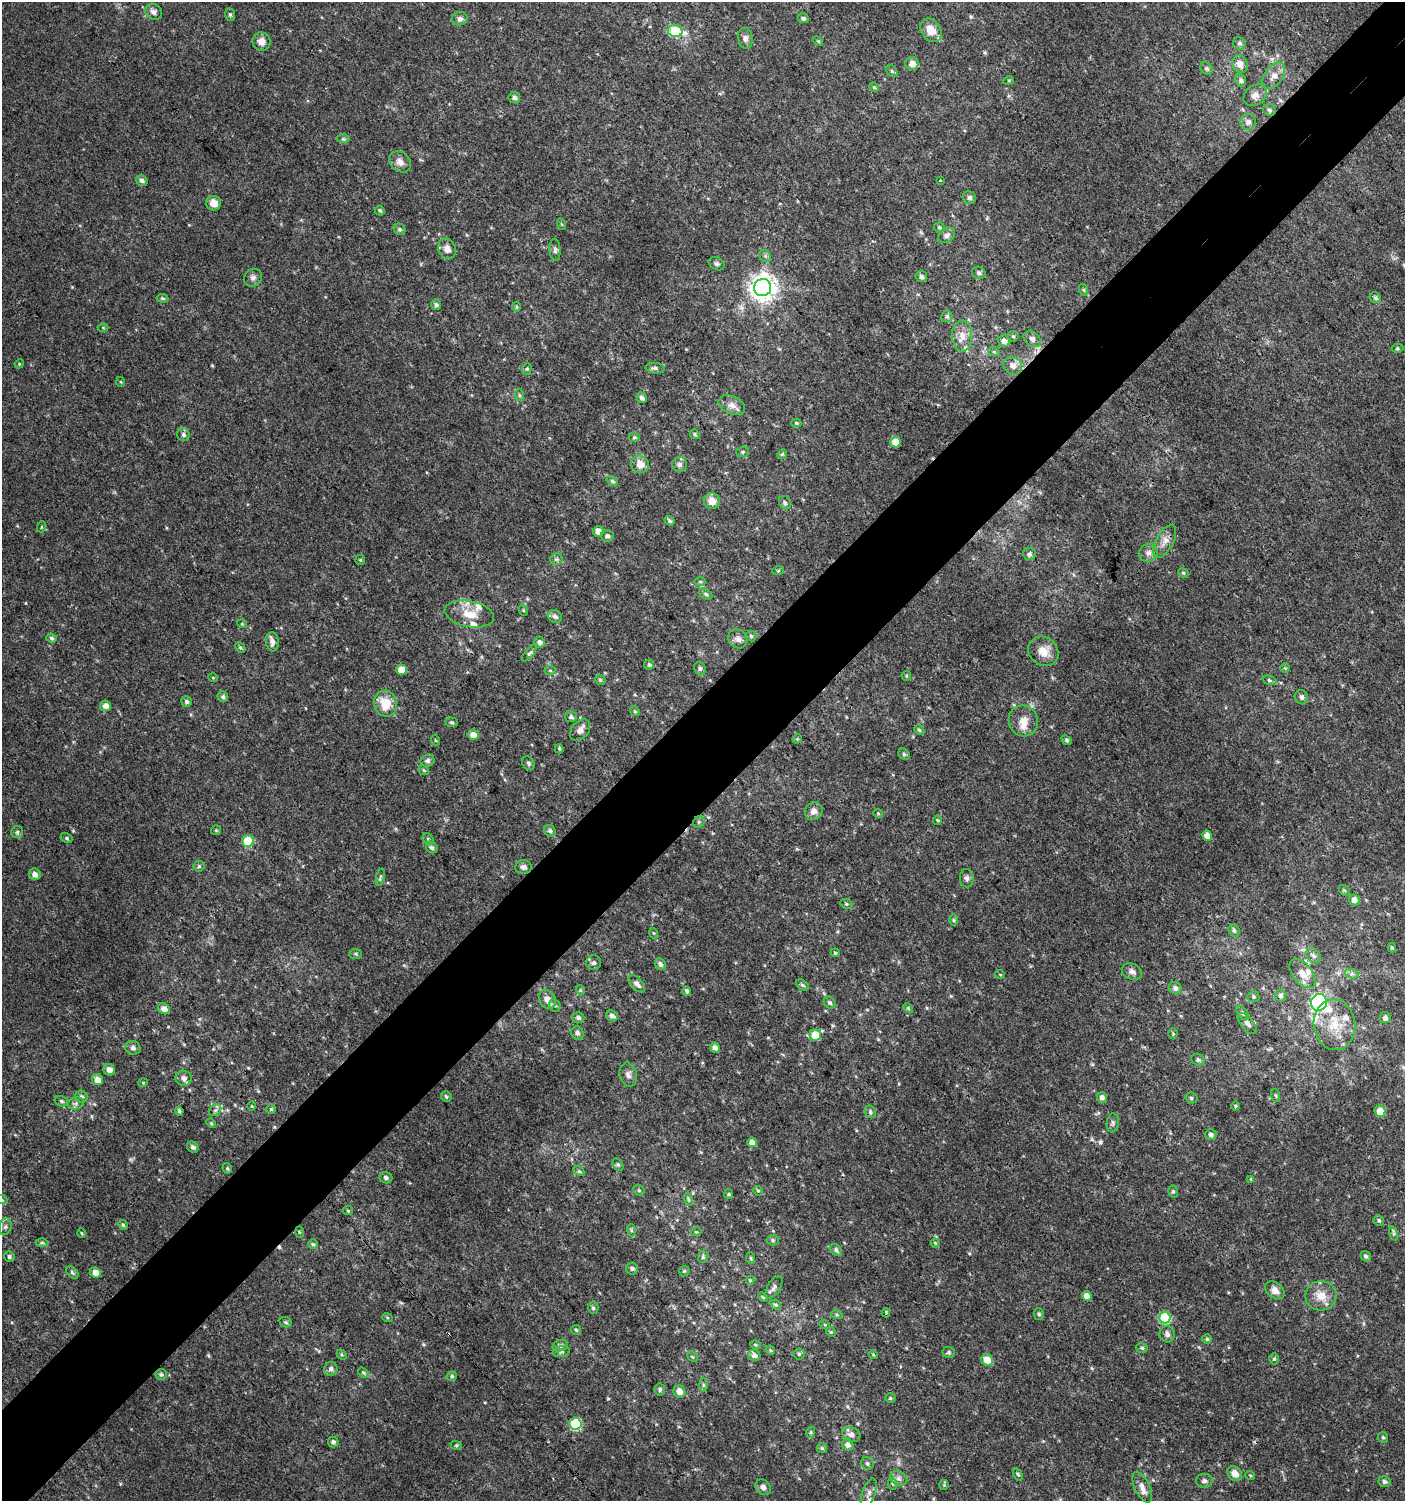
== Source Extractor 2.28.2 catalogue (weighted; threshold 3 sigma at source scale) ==
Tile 10 of 4 x 4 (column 2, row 3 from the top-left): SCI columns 1608-3010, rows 1531-3029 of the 6060 x 6084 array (HDU 1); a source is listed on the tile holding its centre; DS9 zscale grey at full resolution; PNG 1407 x 1503 px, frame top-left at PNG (2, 2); each listed source drawn as its Kron ellipse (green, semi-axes under 4 px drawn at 4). Shown black and unused: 8% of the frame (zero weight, under 3 of 4 exposures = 4% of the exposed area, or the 3 px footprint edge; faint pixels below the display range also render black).
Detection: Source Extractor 2.28.2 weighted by HDU 2 'WHT'; one run over the whole footprint, this tile lists its part. Background 0.00477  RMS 0.0021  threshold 0.0096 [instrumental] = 3 sigma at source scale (4.5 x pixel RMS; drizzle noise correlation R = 1.50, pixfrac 1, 0.0396/0.0396 arcsec/px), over >= 5 px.
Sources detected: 313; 3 cosmic-ray / hot-pixel residue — neither listed nor drawn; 7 inside a brighter listed object's ellipse — not listed separately; the other 303 listed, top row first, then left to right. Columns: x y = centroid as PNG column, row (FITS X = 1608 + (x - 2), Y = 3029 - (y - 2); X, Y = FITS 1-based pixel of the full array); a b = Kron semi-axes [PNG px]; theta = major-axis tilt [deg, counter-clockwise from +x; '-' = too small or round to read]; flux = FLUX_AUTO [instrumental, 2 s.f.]
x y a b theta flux
153 12 9 7 -25 0.83
230 14 6 5 - 0.4
803 18 5 4 - 0.53
460 19 8 6 -2 0.68
931 30 12 9 -54 2.5
675 31 7 6 - 15
745 38 10 7 -83 0.88
261 41 9 9 - 1.7
818 41 6 3 -44 0.24
1239 43 7 6 - 0.56
912 64 6 6 - 1.7
1240 64 9 7 -58 1.8
1207 68 7 5 -43 0.42
892 71 6 5 - 0.35
1274 76 14 9 55 1.9
1009 80 5 3 - 0.21
1241 80 6 5 - 0.61
874 87 5 4 - 0.3
1255 95 12 9 38 1.4
514 97 6 5 - 0.69
1269 110 6 5 - 0.55
1248 122 8 7 - 0.97
343 139 6 4 0 0.37
400 162 12 9 -43 1.5
142 180 6 5 - 0.79
940 180 2 2 - 0.19
969 198 7 6 - 0.57
213 203 7 7 - 1.7
380 211 5 4 - 0.38
561 224 6 3 -70 0.2
939 227 5 4 - 0.35
399 229 6 5 - 0.43
947 235 9 6 33 0.91
447 249 10 8 -66 1.4
555 250 11 5 -86 0.61
765 256 6 5 - 0.44
717 264 8 6 -30 0.56
979 273 7 6 - 0.58
921 277 6 5 - 0.64
253 278 9 8 - 0.84
763 287 8 8 - 210
1084 290 6 4 -71 0.31
162 298 6 4 -8 0.29
1375 298 6 5 - 0.49
436 305 5 5 - 0.51
517 307 5 3 - 0.23
947 316 6 5 - 0.48
103 328 5 3 - 0.2
962 336 15 10 -89 2.2
1013 336 5 5 - 0.33
1032 339 9 7 -44 0.82
1004 341 6 5 - 1.1
1397 348 6 4 -1 0.29
994 352 6 4 -19 0.28
19 364 5 3 - 0.21
1013 365 9 8 - 1.5
655 368 9 5 -5 0.6
527 369 6 4 70 0.32
121 382 5 3 - 0.2
519 395 6 3 -71 0.28
642 398 5 4 - 0.81
732 405 14 9 -26 1.5
796 423 5 4 - 0.29
695 434 5 4 - 0.31
183 435 7 6 - 0.65
634 437 5 5 - 0.28
895 442 5 5 - 3
743 452 6 5 - 0.36
782 454 5 4 - 0.32
640 464 9 8 - 2.1
679 464 7 7 - 0.8
612 481 5 4 - 0.37
712 501 8 8 - 2.1
785 503 7 5 -57 0.5
669 521 5 4 - 0.37
41 527 5 3 - 0.18
598 531 5 5 - 1.7
607 536 6 5 - 0.48
1165 541 18 8 62 1.8
1148 553 9 9 - 1.1
1029 554 6 6 - 0.58
556 559 6 5 - 0.39
360 560 5 5 - 0.25
778 571 6 4 20 0.26
1183 573 5 4 - 0.29
700 582 6 4 0 0.29
706 594 7 5 -28 0.41
523 610 6 3 -72 0.22
469 614 25 13 -11 3.8
555 616 7 6 - 0.84
242 624 5 3 - 0.18
751 636 5 5 - 0.35
51 638 5 4 - 0.42
738 639 10 9 - 1
272 642 9 6 -83 1.1
540 642 6 5 - 0.72
240 647 6 4 -48 0.33
1043 651 16 14 -39 2.8
529 653 10 4 49 0.39
649 665 5 5 - 0.42
700 668 7 5 -67 0.47
1285 668 4 4 - 0.24
402 670 5 5 - 3
550 671 5 3 - 0.22
906 676 5 4 - 0.25
213 678 5 3 - 0.16
600 680 5 4 - 0.3
1270 680 7 4 -20 0.38
223 697 5 5 - 0.47
1302 697 7 6 - 0.65
186 701 5 5 - 0.51
385 704 13 11 -76 4.4
105 706 5 5 - 1.2
635 711 5 4 - 0.28
571 717 6 5 - 0.58
1023 721 16 14 -70 2.7
452 722 6 4 -3 0.35
580 730 12 8 50 1
919 730 5 4 - 0.32
473 735 5 5 - 1.7
797 739 5 4 - 0.22
435 740 5 3 - 0.19
1067 740 5 4 - 0.37
559 749 4 3 - 0.23
904 754 6 5 - 0.36
427 761 7 6 - 0.55
528 763 7 5 -54 0.44
424 770 5 4 - 0.25
814 811 9 8 - 1.4
878 813 5 4 - 0.22
937 820 4 4 - 0.23
699 822 6 5 - 0.38
216 830 5 4 - 0.27
550 831 6 5 - 0.52
17 832 6 6 - 0.46
1207 836 5 4 - 2.1
66 838 6 4 -28 0.37
428 839 6 5 - 0.36
248 841 5 5 - 8.8
432 847 6 5 - 0.5
199 866 5 5 - 0.33
523 867 8 7 - 0.74
35 874 6 5 - 1
380 877 9 3 77 0.37
967 878 9 7 -84 0.7
1344 890 6 4 -42 0.33
1354 900 5 5 - 1.3
846 904 6 4 -22 0.34
953 920 6 4 -89 0.31
1234 930 6 5 - 0.47
653 933 5 3 - 0.23
1392 948 5 3 - 0.34
835 953 4 4 - 0.26
356 954 6 5 - 0.33
1314 956 8 6 -45 0.75
594 963 7 7 - 0.52
660 964 6 5 - 0.7
1132 972 10 7 -25 0.93
1000 974 5 3 - 0.17
1302 974 17 9 -51 2.3
1352 974 7 4 -18 0.52
637 984 10 5 -47 0.96
802 985 7 4 -36 0.35
1175 988 6 6 - 0.77
580 990 5 3 - 0.19
687 991 4 4 - 0.45
1281 996 6 5 - 0.55
1253 997 6 5 - 0.35
547 999 10 8 -61 1.6
1319 1002 8 8 - 27
830 1003 6 5 - 0.48
555 1005 7 5 -66 0.44
908 1008 5 4 - 0.26
164 1009 6 5 - 1.2
1243 1013 8 5 -53 0.58
612 1016 6 5 - 0.79
578 1018 6 5 - 0.59
1385 1018 5 5 - 0.74
1247 1024 13 6 -50 0.92
1335 1025 25 21 -83 6.6
577 1033 7 6 - 0.81
1173 1034 5 4 - 0.29
815 1035 5 5 - 4.6
133 1048 7 7 - 0.78
715 1048 5 4 - 0.89
1198 1060 7 5 -27 0.48
109 1070 6 5 - 1.5
628 1075 12 8 -77 0.97
183 1078 8 7 - 1.1
97 1080 5 5 - 1.8
143 1083 5 3 - 0.16
1276 1095 6 3 -71 0.27
446 1096 5 5 - 0.41
82 1097 6 5 - 0.62
1102 1097 5 5 - 0.97
1191 1098 6 5 - 0.39
61 1101 7 5 -17 0.44
76 1103 8 5 18 0.58
251 1106 4 3 - 0.17
1235 1106 5 3 - 0.21
271 1109 5 4 - 0.3
215 1110 7 5 43 0.53
179 1111 4 3 - 0.42
1380 1111 5 5 - 3.3
870 1112 6 5 - 0.45
211 1123 5 4 - 0.27
1113 1123 10 6 82 0.59
1211 1135 5 5 - 0.63
752 1142 5 4 - 1.2
193 1147 6 5 - 0.66
618 1164 7 5 -62 0.4
227 1168 5 4 - 0.28
579 1171 6 4 -28 0.34
386 1178 6 5 - 0.52
1251 1179 4 4 - 0.24
639 1190 6 5 - 0.36
758 1191 5 4 - 0.28
1173 1191 6 5 - 0.37
729 1194 5 4 - 0.28
688 1199 6 4 -72 0.35
2 1200 6 3 -20 0.27
348 1211 5 4 - 0.26
1379 1221 5 5 - 0.4
123 1225 5 4 - 0.3
5 1227 8 6 73 0.63
631 1230 6 4 -72 0.32
299 1232 5 3 - 0.25
696 1232 5 3 - 0.21
81 1233 4 3 - 0.17
1394 1234 7 4 -72 0.4
773 1240 6 5 - 0.42
42 1243 6 4 -1 0.35
935 1243 4 4 - 0.22
313 1244 5 5 - 0.37
836 1250 6 5 - 0.6
1366 1256 5 5 - 0.52
9 1257 5 5 - 0.53
703 1257 6 5 - 0.36
751 1258 6 4 -88 0.26
632 1268 6 6 - 0.5
684 1271 6 4 45 0.28
72 1272 7 4 -42 0.4
95 1273 5 5 - 2
750 1280 4 4 - 0.21
774 1287 12 6 58 0.82
1275 1290 11 7 -38 1.6
1087 1296 5 4 - 1.2
1321 1296 15 14 - 3
763 1297 5 4 - 0.26
776 1305 6 4 -44 0.34
593 1308 6 5 - 0.43
886 1313 4 3 - 0.28
1039 1314 6 5 - 0.38
837 1315 6 4 -19 0.28
387 1317 5 3 - 0.22
1165 1318 6 5 - 17
286 1322 6 5 - 0.37
825 1325 5 3 - 0.2
576 1330 5 5 - 0.32
831 1332 5 4 - 0.28
1167 1334 8 7 - 0.81
1207 1339 5 5 - 0.35
755 1345 5 4 - 0.27
560 1346 8 5 16 0.59
1142 1348 6 4 -15 0.4
770 1350 5 4 - 0.26
561 1352 8 5 8 0.57
949 1352 6 5 - 0.39
799 1354 5 5 - 0.4
342 1355 6 4 -44 0.31
754 1355 6 5 - 0.83
873 1355 5 3 - 0.2
692 1357 6 3 -44 0.25
1274 1359 6 5 - 0.37
987 1360 6 5 - 2.8
331 1369 7 6 - 0.76
363 1373 6 4 -34 0.31
161 1374 6 5 - 0.37
452 1376 4 4 - 0.33
703 1385 6 4 -89 0.36
660 1390 6 5 - 0.41
679 1391 6 5 - 1.7
890 1398 5 4 - 0.31
576 1424 6 6 - 18
811 1432 5 3 - 0.28
851 1435 9 7 -21 1.2
1383 1438 5 5 - 0.37
333 1442 5 5 - 0.61
456 1445 6 4 -18 0.26
848 1445 6 5 - 0.96
822 1448 5 5 - 0.34
867 1463 6 6 - 0.47
1018 1474 7 4 -62 0.33
1235 1474 8 6 -50 1.8
1250 1475 5 3 - 0.2
899 1478 9 7 -25 0.81
1204 1481 8 7 - 0.61
1385 1482 6 5 - 0.48
893 1484 6 4 -70 0.28
944 1485 5 5 - 0.29
763 1487 8 7 - 0.96
1142 1487 16 7 -65 1.5
869 1493 15 6 70 1.4
Isophote crosses this tile's border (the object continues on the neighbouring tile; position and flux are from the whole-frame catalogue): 1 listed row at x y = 2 1200